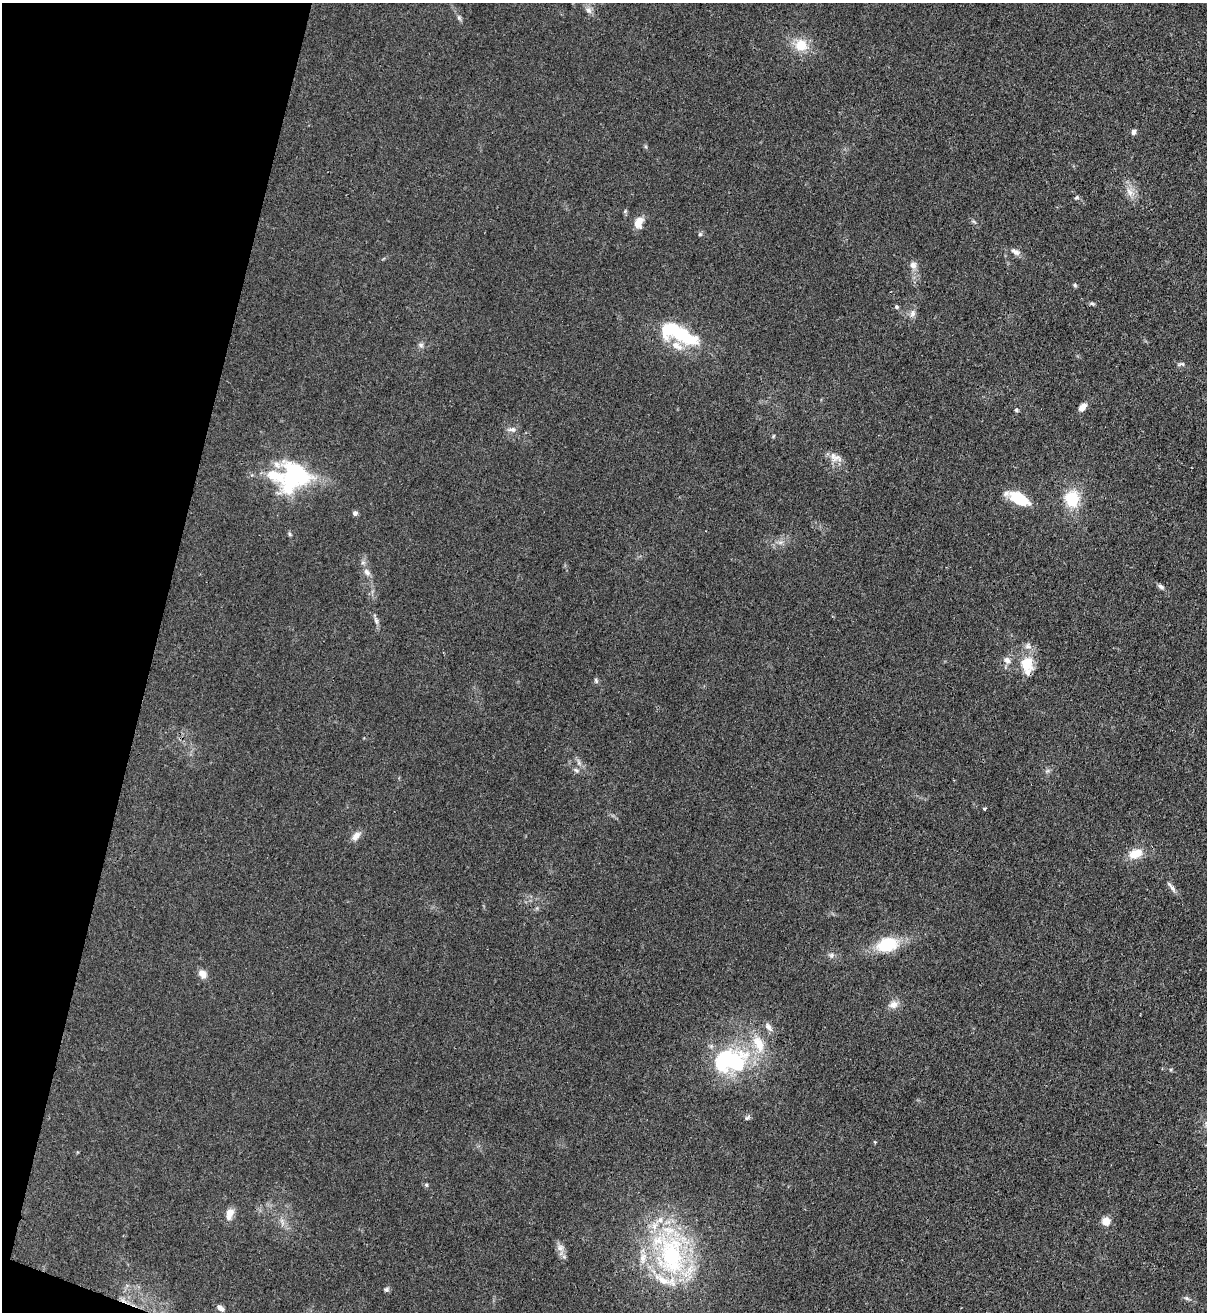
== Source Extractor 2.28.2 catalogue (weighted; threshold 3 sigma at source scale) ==
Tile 9 of 4 x 4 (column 1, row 3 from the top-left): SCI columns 343-1547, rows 1342-2651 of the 5380 x 5306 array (HDU 1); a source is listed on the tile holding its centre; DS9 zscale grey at full resolution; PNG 1209 x 1314 px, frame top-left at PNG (2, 3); no overlay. Shown black and unused: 13% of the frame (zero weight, under 3 of 4 exposures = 7% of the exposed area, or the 3 px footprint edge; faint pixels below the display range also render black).
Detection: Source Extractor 2.28.2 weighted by HDU 2 'WHT'; one run over the whole footprint, this tile lists its part. Background 0.0233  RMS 0.0028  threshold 0.0126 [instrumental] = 3 sigma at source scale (4.5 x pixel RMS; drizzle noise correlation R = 1.50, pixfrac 1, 0.05/0.05 arcsec/px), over >= 5 px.
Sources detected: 64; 2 inside a brighter object's white glare — not listed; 7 inside a brighter listed object's ellipse — not listed separately; the other 55 listed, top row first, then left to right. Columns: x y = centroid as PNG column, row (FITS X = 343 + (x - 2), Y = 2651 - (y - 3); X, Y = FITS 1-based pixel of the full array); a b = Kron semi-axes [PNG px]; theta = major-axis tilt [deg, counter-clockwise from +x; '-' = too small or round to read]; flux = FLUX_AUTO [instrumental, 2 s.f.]
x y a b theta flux
589 10 9 6 -41 1.1
459 18 7 4 -72 0.52
801 45 15 14 - 5.5
1133 132 6 5 - 1
1130 192 13 8 -62 2.1
1077 198 6 4 34 0.42
638 223 12 8 65 3.4
700 234 6 5 - 0.43
1015 252 14 7 -23 1.4
913 265 9 9 - 1.3
1075 285 6 5 - 0.39
1092 303 7 4 -2 0.43
897 307 5 4 - 0.39
913 313 6 6 - 0.86
685 335 33 15 -38 13
421 345 7 6 - 0.71
1181 364 10 4 4 0.57
1082 407 9 6 48 1.9
1016 410 4 4 - 0.39
512 429 12 5 1 0.91
833 456 16 8 -70 2.1
294 476 38 34 46 30
1018 498 19 9 -28 12
1072 499 16 14 -82 9.4
355 513 6 6 - 0.76
289 534 6 4 -89 0.42
780 542 7 4 -18 0.71
363 562 7 4 19 0.51
367 572 10 7 -46 1.3
1161 587 9 5 -38 0.72
377 621 9 4 -82 0.78
1007 660 10 8 -52 1.4
1027 665 27 16 -84 6.9
596 681 8 5 -64 0.51
576 770 7 4 -44 0.54
984 809 4 3 - 0.29
356 836 13 8 53 1.8
1136 853 16 11 16 4.2
1172 888 15 4 -62 0.98
887 944 23 15 14 11
831 955 8 7 - 0.81
203 974 10 8 -41 2
893 1005 13 9 15 1.8
768 1027 12 7 -51 1.4
759 1044 26 14 -68 6.7
732 1061 35 22 5 32
747 1118 6 5 - 0.49
426 1185 6 5 - 0.42
230 1213 12 7 72 2.9
1106 1221 9 8 - 2.7
560 1248 10 9 - 1.4
671 1256 54 34 -85 43
387 1289 7 5 15 0.54
1187 1298 7 5 -21 0.57
220 1308 9 6 -36 1.1
Overlapping masked pixels (flux is a lower limit): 1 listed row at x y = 1027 665